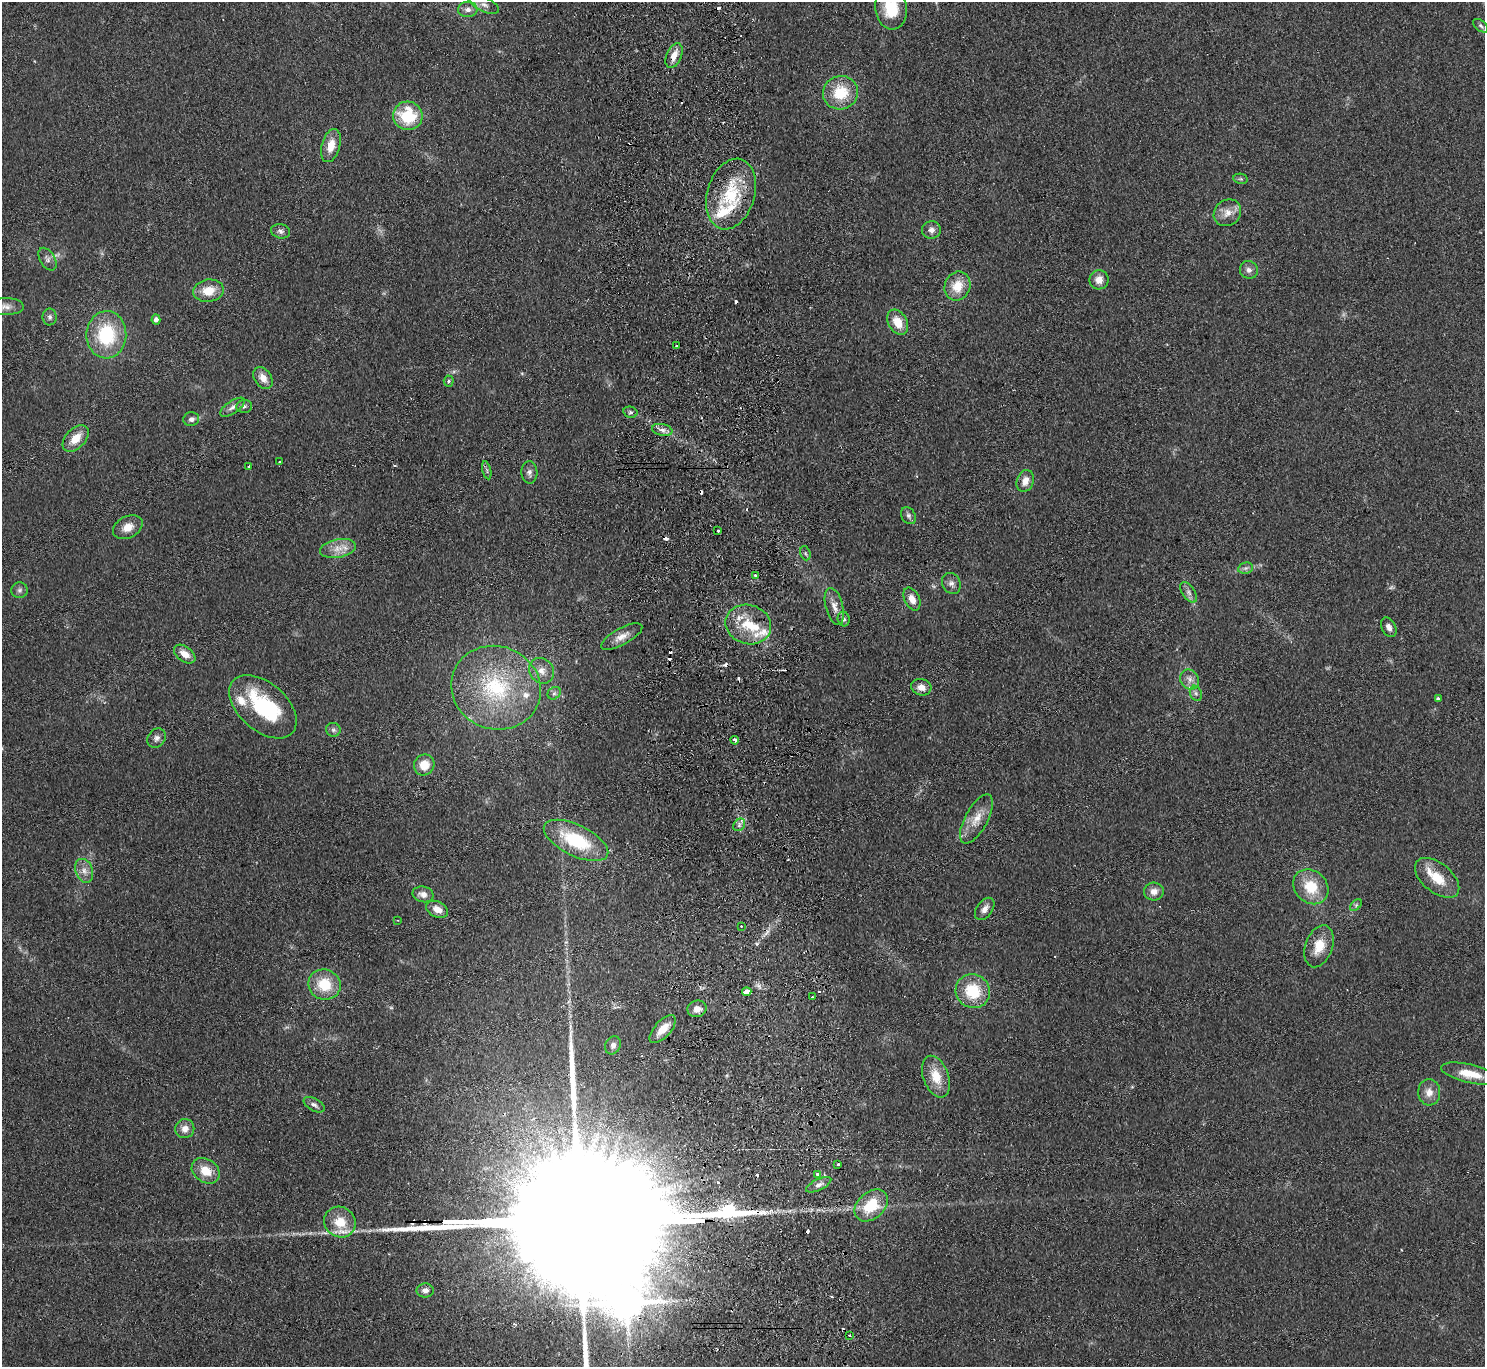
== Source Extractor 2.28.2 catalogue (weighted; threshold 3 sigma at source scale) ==
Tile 5 of 3 x 3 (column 2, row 2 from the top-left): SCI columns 1539-3021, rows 1569-2933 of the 4560 x 4425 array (HDU 1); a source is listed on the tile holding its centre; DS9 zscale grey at full resolution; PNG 1487 x 1369 px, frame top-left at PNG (2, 2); each listed source drawn as its Kron ellipse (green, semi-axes under 4 px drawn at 4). Shown black and unused: <1% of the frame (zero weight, under 2 of 3 exposures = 3% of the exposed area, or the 3 px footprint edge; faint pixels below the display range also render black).
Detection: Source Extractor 2.28.2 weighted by HDU 2 'WHT'; one run over the whole footprint, this tile lists its part. Background 0.155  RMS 0.011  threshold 0.0494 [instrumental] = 3 sigma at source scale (4.5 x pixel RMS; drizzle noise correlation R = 1.50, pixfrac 1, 0.05/0.05 arcsec/px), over >= 5 px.
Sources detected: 140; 2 too faint to see at this stretch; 2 inside a brighter object's white glare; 24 cosmic-ray / hot-pixel residue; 5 long thin detections or spike segments (spike, bleed or trail) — neither listed nor drawn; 7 inside a brighter listed object's ellipse — not listed separately; the other 100 listed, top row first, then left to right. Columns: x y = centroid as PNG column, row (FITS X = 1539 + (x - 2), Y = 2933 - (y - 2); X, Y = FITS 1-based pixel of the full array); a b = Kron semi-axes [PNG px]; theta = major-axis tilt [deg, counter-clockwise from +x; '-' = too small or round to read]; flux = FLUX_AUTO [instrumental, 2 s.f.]
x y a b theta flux
484 5 15 7 -24 7.3
891 8 21 16 -83 36
468 9 9 8 - 5.4
1481 26 9 5 -38 2.8
674 56 13 7 67 11
840 93 18 16 18 36
408 116 15 14 - 52
331 146 17 9 74 16
1241 179 7 5 -10 2.1
731 194 36 23 73 64
1227 213 14 12 40 12
931 230 9 9 - 6.1
281 231 9 7 -15 3.9
47 259 12 7 -58 4.9
1249 270 9 8 - 5.2
1099 280 9 9 - 9.9
957 286 15 12 68 21
208 291 15 11 8 19
6 306 18 8 -1 8
50 317 8 7 - 3.5
156 319 5 4 - 5.1
898 322 13 9 -60 17
106 335 24 20 87 67
677 346 3 2 - 1.2
263 378 12 8 -55 10
449 381 5 5 - 1.6
244 406 8 6 6 2.9
233 407 14 6 34 5.4
630 412 7 5 -13 2.7
191 419 8 7 - 4.4
662 430 10 6 -12 4.8
76 438 16 10 47 17
279 462 3 2 - 1.2
249 467 3 3 - 2.8
487 470 9 4 -77 2.5
529 472 11 8 -86 4.7
1025 481 11 8 71 9.9
908 516 9 6 -58 3.4
128 527 16 10 28 12
718 531 3 3 - 7.2
338 548 18 9 11 13
805 553 7 5 -71 2.1
1246 568 8 5 11 2.9
755 575 3 3 - 5
951 583 11 9 -64 5.1
19 590 8 8 - 3.4
1189 592 12 6 -57 4.6
912 599 12 7 -64 9.7
834 606 19 8 -75 9.4
844 619 7 6 - 3.1
748 624 23 19 -18 37
1389 627 10 7 -62 5.4
622 637 23 8 28 11
185 654 12 7 -36 11
541 671 13 12 - 11
1190 680 10 9 - 6.8
921 687 10 8 -13 8.2
496 688 45 41 -21 130
554 693 7 5 43 2.6
1196 693 8 6 -69 3
1438 698 3 3 - 3.7
263 707 39 24 -41 94
333 730 7 7 - 2.9
157 738 10 8 52 4.8
735 740 4 3 - 4.3
424 765 10 10 - 17
976 819 27 11 62 18
739 825 7 5 49 3.2
576 840 35 15 -26 64
84 871 12 8 -70 7.6
1437 878 26 14 -39 26
1311 887 19 16 -42 33
1154 891 10 9 - 7.6
423 894 10 8 -13 6.2
1356 905 7 4 46 2
437 909 11 7 -26 9.8
985 909 12 7 55 6.8
397 920 3 2 - 0.71
741 926 2 2 - 0.76
1319 946 22 13 71 22
324 984 16 15 - 32
973 991 17 16 - 42
747 992 5 3 - 38
812 997 3 3 - 1
697 1009 9 8 - 8.4
663 1029 17 8 47 16
613 1045 9 7 63 4.5
1470 1074 29 9 -13 23
936 1077 21 12 -70 23
1429 1092 13 11 -86 10
314 1105 11 6 -29 4.2
185 1129 9 9 - 8.1
838 1165 3 3 - 1.6
206 1171 15 11 -36 19
817 1174 3 3 - 3.4
819 1185 13 5 25 5.2
871 1205 19 13 41 38
340 1222 16 15 - 27
425 1290 8 7 - 5.2
850 1335 3 2 - 1.6
Overlapping masked pixels (flux is a lower limit): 2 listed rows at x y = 674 56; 663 1029
Isophote crosses this tile's border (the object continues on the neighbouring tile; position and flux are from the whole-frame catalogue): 2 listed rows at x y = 484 5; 891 8